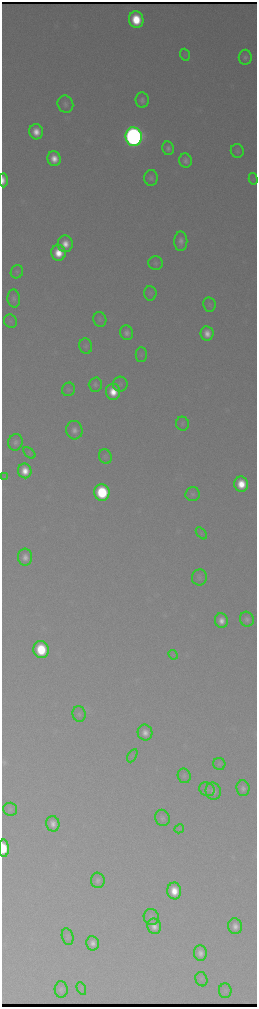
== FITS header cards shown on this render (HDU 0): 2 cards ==
NAXIS1  =                  510 / length of data axis 1
NAXIS2  =                 2010 / length of data axis 2

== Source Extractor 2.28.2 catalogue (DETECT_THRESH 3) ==
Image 510 x 2010 px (HDU 0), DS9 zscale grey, zoomed out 1/2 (1 PNG px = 2 x 2 image px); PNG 259 x 1009 px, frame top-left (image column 2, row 2010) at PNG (2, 2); each listed source drawn as its Kron ellipse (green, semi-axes under 4 px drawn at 4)
Background 3150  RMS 38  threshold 113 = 3 sigma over >= 5 px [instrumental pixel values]
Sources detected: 76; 2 cannot appear on this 1/2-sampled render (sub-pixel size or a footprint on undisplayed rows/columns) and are neither listed nor drawn; the other 74 listed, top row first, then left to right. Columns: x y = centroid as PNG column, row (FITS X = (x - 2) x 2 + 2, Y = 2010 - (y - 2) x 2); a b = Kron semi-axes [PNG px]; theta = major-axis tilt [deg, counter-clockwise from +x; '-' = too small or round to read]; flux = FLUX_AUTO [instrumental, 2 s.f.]
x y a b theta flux
136 20 8 7 - 4.0e+05
185 55 6 4 -71 1.3e+04
245 57 7 6 - 3.4e+04
142 100 7 6 - 3.8e+04
65 104 9 7 -67 3.8e+04
36 132 7 7 - 1.3e+05
134 137 9 8 - 9.8e+06
168 148 7 6 - 3.4e+04
237 151 7 6 - 2.1e+04
54 159 7 6 - 1.3e+05
185 161 7 6 - 4.3e+04
151 178 8 6 89 3.2e+04
253 179 6 3 -75 9.3e+03
3 180 7 3 -89 2.7e+04
181 241 10 6 90 6.1e+04
65 244 8 7 - 1.3e+05
58 253 8 7 - 2.2e+05
156 263 7 7 - 2.3e+04
17 272 7 6 - 1.7e+04
150 293 7 6 - 1.8e+04
14 298 9 6 -86 3.3e+04
209 305 7 6 - 1.8e+04
100 319 7 6 - 2.3e+04
10 321 7 6 - 2.0e+04
127 333 7 6 - 4.9e+04
207 333 7 6 - 1.0e+05
86 346 8 6 -77 2.2e+04
141 354 7 5 89 1.8e+04
120 384 7 7 - 2.2e+04
95 385 7 6 - 2.8e+04
68 389 7 6 - 1.8e+04
113 392 8 7 - 2.0e+05
182 424 7 6 - 2.3e+04
74 430 9 8 - 6.0e+04
15 442 8 7 - 4.0e+04
29 453 7 4 -41 1.3e+04
105 456 7 6 - 2.0e+04
25 471 7 6 - 1.5e+05
4 477 3 2 - 6.1e+03
241 484 7 7 - 2.4e+05
102 492 8 7 - 8.2e+05
193 494 7 6 - 2.4e+04
201 533 7 4 -47 1.3e+04
25 557 8 7 - 7.1e+04
199 577 8 7 - 2.7e+04
247 619 7 7 - 3.6e+04
221 621 7 6 - 9.1e+04
41 650 8 7 - 5.1e+05
173 655 5 3 - 1.1e+04
79 714 8 6 -80 2.5e+04
145 733 8 7 - 8.4e+04
132 756 7 2 61 8.6e+03
219 764 6 6 - 1.6e+04
184 776 7 6 - 2.2e+04
243 788 8 6 -83 4.3e+04
207 789 8 6 -29 2.3e+04
213 791 8 7 - 4.7e+04
10 809 7 6 - 2.2e+04
162 818 8 7 - 3.0e+04
53 824 8 6 -77 7.3e+04
179 829 5 2 - 7.3e+03
4 848 8 5 -88 2.3e+05
98 880 8 7 - 3.3e+04
174 891 8 7 - 1.9e+05
151 917 8 7 - 3.0e+04
154 926 8 7 - 7.8e+04
235 926 8 7 - 7.1e+04
68 937 8 5 -76 2.2e+04
93 943 7 6 - 6.7e+04
200 953 8 6 -82 6.8e+04
201 979 7 6 - 1.7e+04
61 989 8 6 -86 3.0e+04
81 989 7 4 -66 1.3e+04
225 991 7 6 - 1.9e+04
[2 sub-pixel or undisplayed-footprint detections neither listed nor drawn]